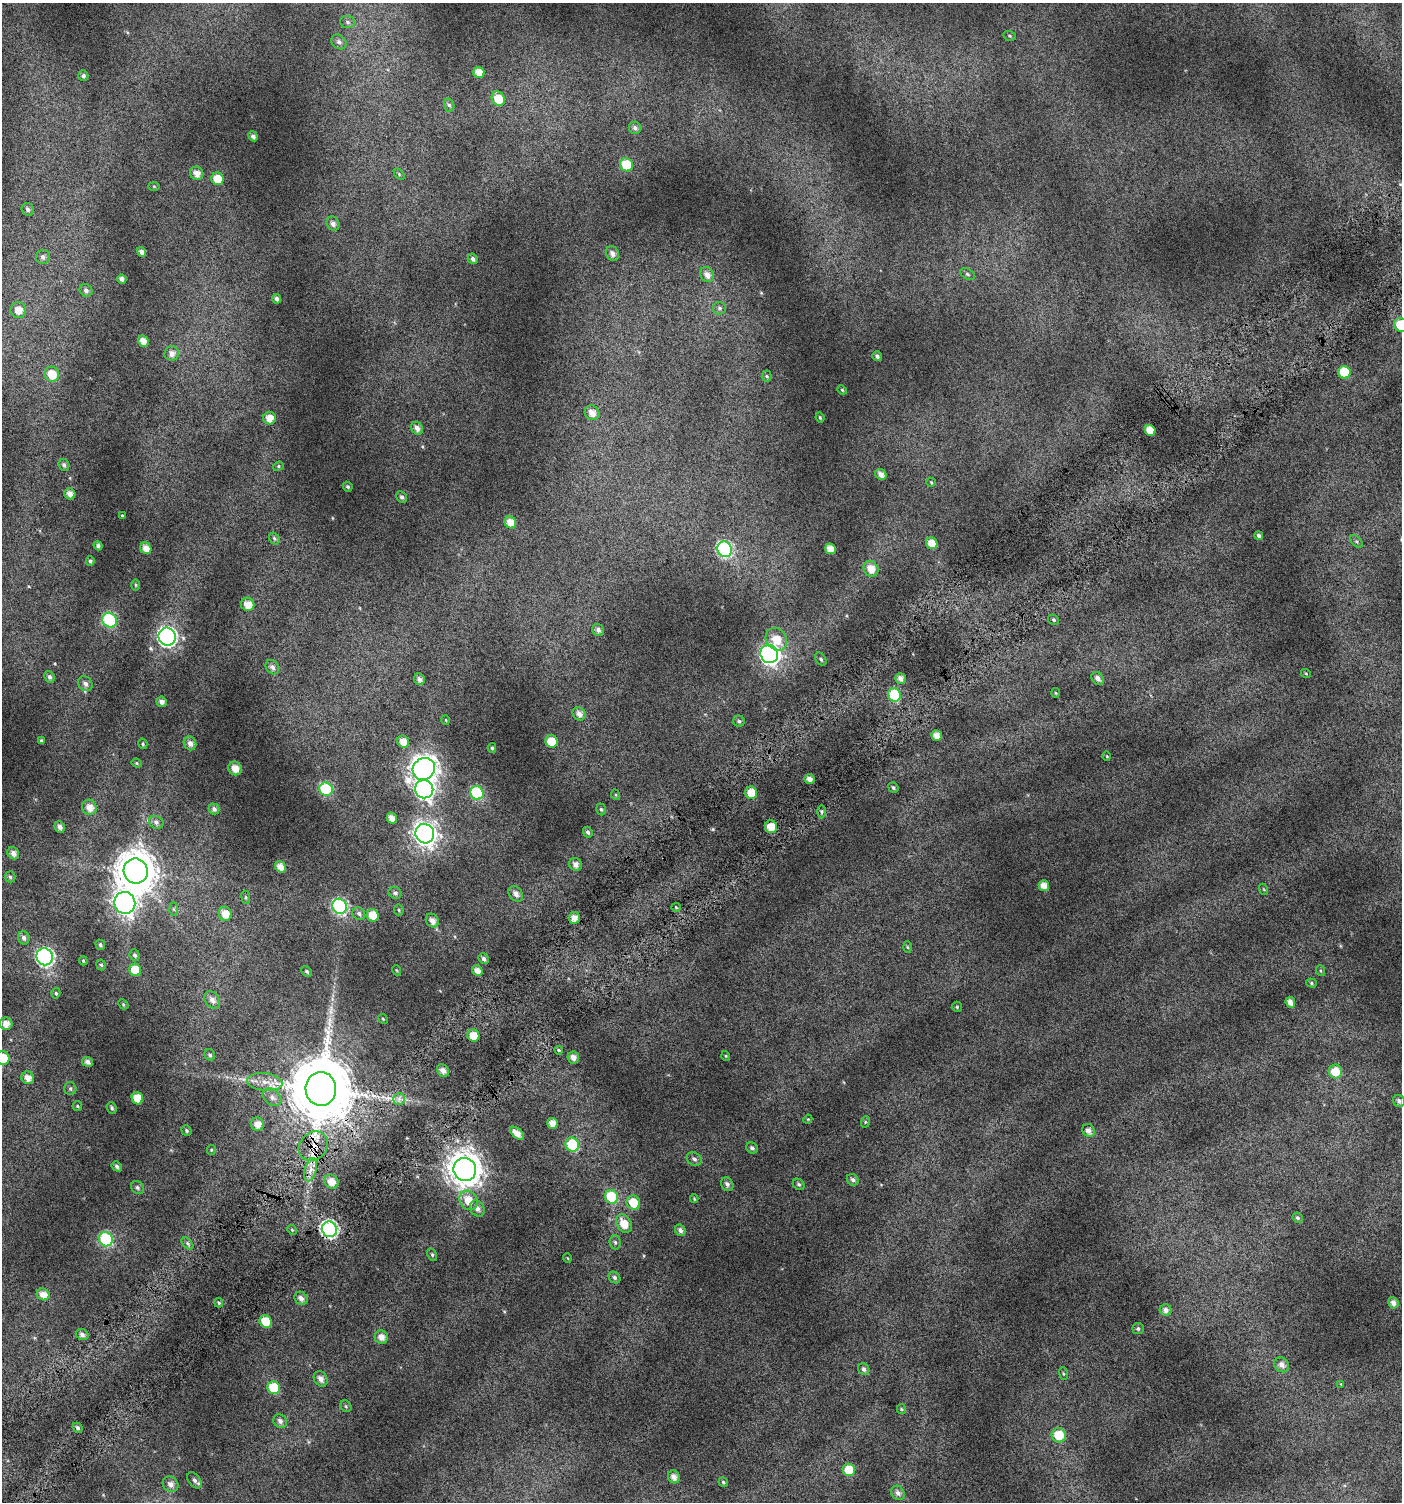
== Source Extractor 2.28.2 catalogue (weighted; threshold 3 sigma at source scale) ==
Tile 7 of 4 x 4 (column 3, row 2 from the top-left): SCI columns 3036-4435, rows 3031-4530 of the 6008 x 6064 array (HDU 1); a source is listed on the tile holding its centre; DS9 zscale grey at full resolution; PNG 1404 x 1504 px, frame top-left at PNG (2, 3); each listed source drawn as its Kron ellipse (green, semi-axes under 4 px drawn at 4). Shown black and unused: <1% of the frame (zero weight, under 4 of 7 exposures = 2% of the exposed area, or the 3 px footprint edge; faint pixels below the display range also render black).
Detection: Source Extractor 2.28.2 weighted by HDU 2 'WHT'; one run over the whole footprint, this tile lists its part. Background 0.0777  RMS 0.047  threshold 0.192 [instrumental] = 3 sigma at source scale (4.09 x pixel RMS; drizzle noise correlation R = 1.36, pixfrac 0.8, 0.0396/0.0396 arcsec/px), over >= 5 px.
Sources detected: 233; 1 long thin detection or spike segment (spike, bleed or trail) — neither listed nor drawn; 1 inside a brighter listed object's ellipse — not listed separately; the other 231 listed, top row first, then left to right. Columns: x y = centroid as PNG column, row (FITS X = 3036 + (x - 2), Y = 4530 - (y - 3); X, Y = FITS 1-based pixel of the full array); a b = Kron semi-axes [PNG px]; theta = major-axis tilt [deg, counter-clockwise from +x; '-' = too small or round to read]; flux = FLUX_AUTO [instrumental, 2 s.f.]
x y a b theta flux
347 22 7 6 - 13
1010 36 6 4 -18 6.7
339 42 8 6 -42 16
479 72 6 5 - 48
83 76 5 5 - 11
498 99 7 6 - 100
449 105 6 5 - 9.6
635 128 6 6 - 14
253 136 5 4 - 16
626 165 7 6 - 170
197 173 7 6 - 34
399 174 6 4 -47 5.8
218 179 6 6 - 78
154 186 6 4 -1 4.9
28 209 6 6 - 13
333 224 7 6 - 21
142 252 5 4 - 22
612 254 7 6 - 23
43 257 7 7 - 17
473 259 5 5 - 14
967 274 8 5 -28 8.2
707 275 8 6 -53 30
122 279 5 4 - 17
86 290 7 6 - 15
276 299 5 4 - 13
719 308 6 6 - 9.8
18 310 8 7 - 51
1401 325 7 6 - 110
143 341 6 5 - 39
172 353 7 7 - 26
877 356 5 4 - 11
1344 372 6 6 - 140
52 374 8 7 - 95
767 376 5 5 - 5.8
842 390 5 4 - 5.2
592 413 8 7 - 39
820 417 5 3 - 5.5
270 418 6 6 - 45
417 428 7 5 -51 24
1150 430 6 5 - 64
64 465 6 5 - 12
278 466 5 4 - 6
881 474 6 5 - 26
931 482 5 4 - 5.1
348 487 5 4 - 7.5
70 494 6 5 - 30
402 497 6 5 - 11
122 515 4 2 - 3.2
510 522 6 5 - 52
1259 535 4 4 - 10
274 538 6 5 - 7.2
1357 541 8 5 -45 9.3
932 543 6 5 - 58
98 546 5 4 - 12
146 548 6 5 - 40
725 549 8 7 - 620
830 549 5 5 - 43
90 561 5 4 - 7.7
871 569 8 7 - 53
136 585 5 3 - 4.7
248 604 7 6 - 45
109 620 8 6 -48 320
1054 620 6 4 -32 7.2
598 630 6 5 - 15
167 637 9 8 - 1300
776 639 12 10 -52 78
769 654 9 8 - 1600
821 659 7 5 -53 7.9
272 667 8 6 -53 16
1306 674 5 3 - 3.8
49 677 6 5 - 13
900 678 5 5 - 22
1098 678 7 5 -43 18
419 679 6 5 - 18
85 684 8 6 -47 19
1055 693 5 3 - 4.1
894 695 7 6 - 190
162 702 5 5 - 21
579 714 7 6 - 28
446 720 5 3 - 3.5
739 721 6 5 - 7.7
937 735 5 5 - 36
41 741 4 3 - 8
552 741 6 6 - 100
403 742 6 5 - 44
190 743 7 6 - 24
143 744 5 4 - 6.1
492 748 5 4 - 6.7
1107 756 5 3 - 3.6
137 763 5 4 - 5.1
235 768 7 6 - 39
424 769 11 10 - 4200
809 779 5 5 - 30
893 788 5 5 - 8
326 789 7 6 - 370
424 789 9 9 - 1300
477 793 7 6 - 340
751 793 6 6 - 72
616 795 5 3 - 3.8
89 807 8 7 - 41
214 809 5 5 - 13
601 809 6 4 -72 7.1
822 812 7 3 90 7.3
392 818 5 5 - 36
156 822 7 6 - 12
60 827 6 5 - 20
771 827 6 6 - 62
588 832 5 4 - 10
425 834 10 9 - 3100
13 853 6 5 - 22
576 864 6 6 - 20
280 867 6 5 - 41
136 871 12 12 - 12000
10 877 5 5 - 7.5
1044 886 5 5 - 40
1263 889 5 3 - 4.1
395 893 7 5 -35 11
516 894 8 6 -51 22
246 897 6 3 -82 6
125 903 11 10 - 2900
340 906 8 7 - 640
676 907 5 4 - 5.4
173 909 7 4 -89 7.1
399 910 5 4 - 5.5
225 914 7 6 - 52
359 914 7 6 - 12
373 915 6 6 - 71
574 918 6 5 - 38
432 921 7 6 - 28
24 938 6 6 - 14
100 945 5 4 - 7.8
907 947 5 3 - 4.9
135 955 6 5 - 9.4
45 957 8 8 - 970
484 959 5 5 - 15
83 961 4 3 - 5.2
101 965 5 4 - 6.8
135 970 6 6 - 110
396 970 5 3 - 3.8
307 971 6 4 -44 7.8
477 971 5 5 - 36
1321 971 5 3 - 4.8
1311 983 5 4 - 6.4
56 993 5 4 - 6.6
212 1000 9 7 -52 25
1290 1002 5 4 - 28
123 1004 6 4 -46 5.3
957 1007 5 5 - 5.5
383 1019 5 4 - 4.6
6 1024 6 6 - 33
473 1036 6 6 - 62
559 1050 4 3 - 6.2
210 1055 6 5 - 9.2
726 1056 5 3 - 3.8
573 1057 6 5 - 27
3 1058 7 6 - 120
87 1062 5 5 - 19
443 1071 7 5 -54 26
1335 1071 7 6 - 78
28 1078 6 6 - 34
265 1082 18 9 -7 52
70 1089 7 6 - 9.2
321 1089 17 15 -88 43000
272 1097 10 7 -40 21
137 1098 6 5 - 82
399 1099 6 6 - 15
1399 1101 6 5 - 15
77 1106 5 4 - 5.6
112 1108 6 5 - 8.4
808 1119 4 3 - 3.9
865 1122 6 3 72 5
552 1123 5 5 - 35
257 1124 7 6 - 36
186 1130 5 4 - 7.6
1088 1130 7 6 - 22
517 1133 8 5 -41 36
572 1145 7 6 - 190
313 1146 16 13 43 68
752 1148 6 5 - 12
211 1150 5 4 - 5
694 1159 8 6 -36 14
117 1166 5 4 - 11
465 1169 12 11 - 7200
311 1170 12 6 75 32
853 1180 6 5 - 13
331 1182 7 6 - 48
727 1184 7 6 - 15
799 1184 6 5 - 9.1
137 1188 7 5 -45 9.6
611 1197 7 6 - 210
694 1199 4 3 - 4.1
469 1200 10 8 -56 71
633 1203 7 6 - 94
477 1208 8 6 -55 24
1298 1218 5 4 - 7.5
624 1224 10 7 -58 65
329 1229 8 7 - 1000
292 1230 5 4 - 5.1
680 1230 6 5 - 15
106 1239 7 6 - 390
615 1242 7 5 -84 9.2
188 1243 7 4 -46 8.9
432 1255 7 4 -63 7.4
567 1258 5 3 - 3.4
615 1278 6 5 - 10
43 1294 6 5 - 39
301 1298 7 6 - 22
219 1303 5 4 - 5.6
1393 1303 6 5 - 23
1166 1310 6 5 - 21
266 1322 7 6 - 84
1138 1328 6 5 - 8.4
82 1334 6 5 - 15
381 1337 7 6 - 32
1282 1365 8 7 - 25
864 1369 6 5 - 15
1063 1374 6 3 -71 4.7
321 1379 8 6 -57 24
1341 1384 3 3 - 3.3
274 1388 6 6 - 150
346 1406 6 5 - 6.8
901 1409 5 4 - 5.4
280 1421 7 6 - 17
78 1428 5 4 - 10
1059 1435 7 7 - 110
849 1470 6 6 - 100
674 1477 6 5 - 26
195 1480 9 6 -51 15
723 1482 5 4 - 5.7
171 1484 8 7 - 25
898 1493 8 6 -52 19
Overlapping masked pixels (flux is a lower limit): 3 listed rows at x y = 321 1089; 313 1146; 329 1229
Isophote crosses this tile's border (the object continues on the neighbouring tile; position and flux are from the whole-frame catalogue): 2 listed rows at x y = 1401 325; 3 1058